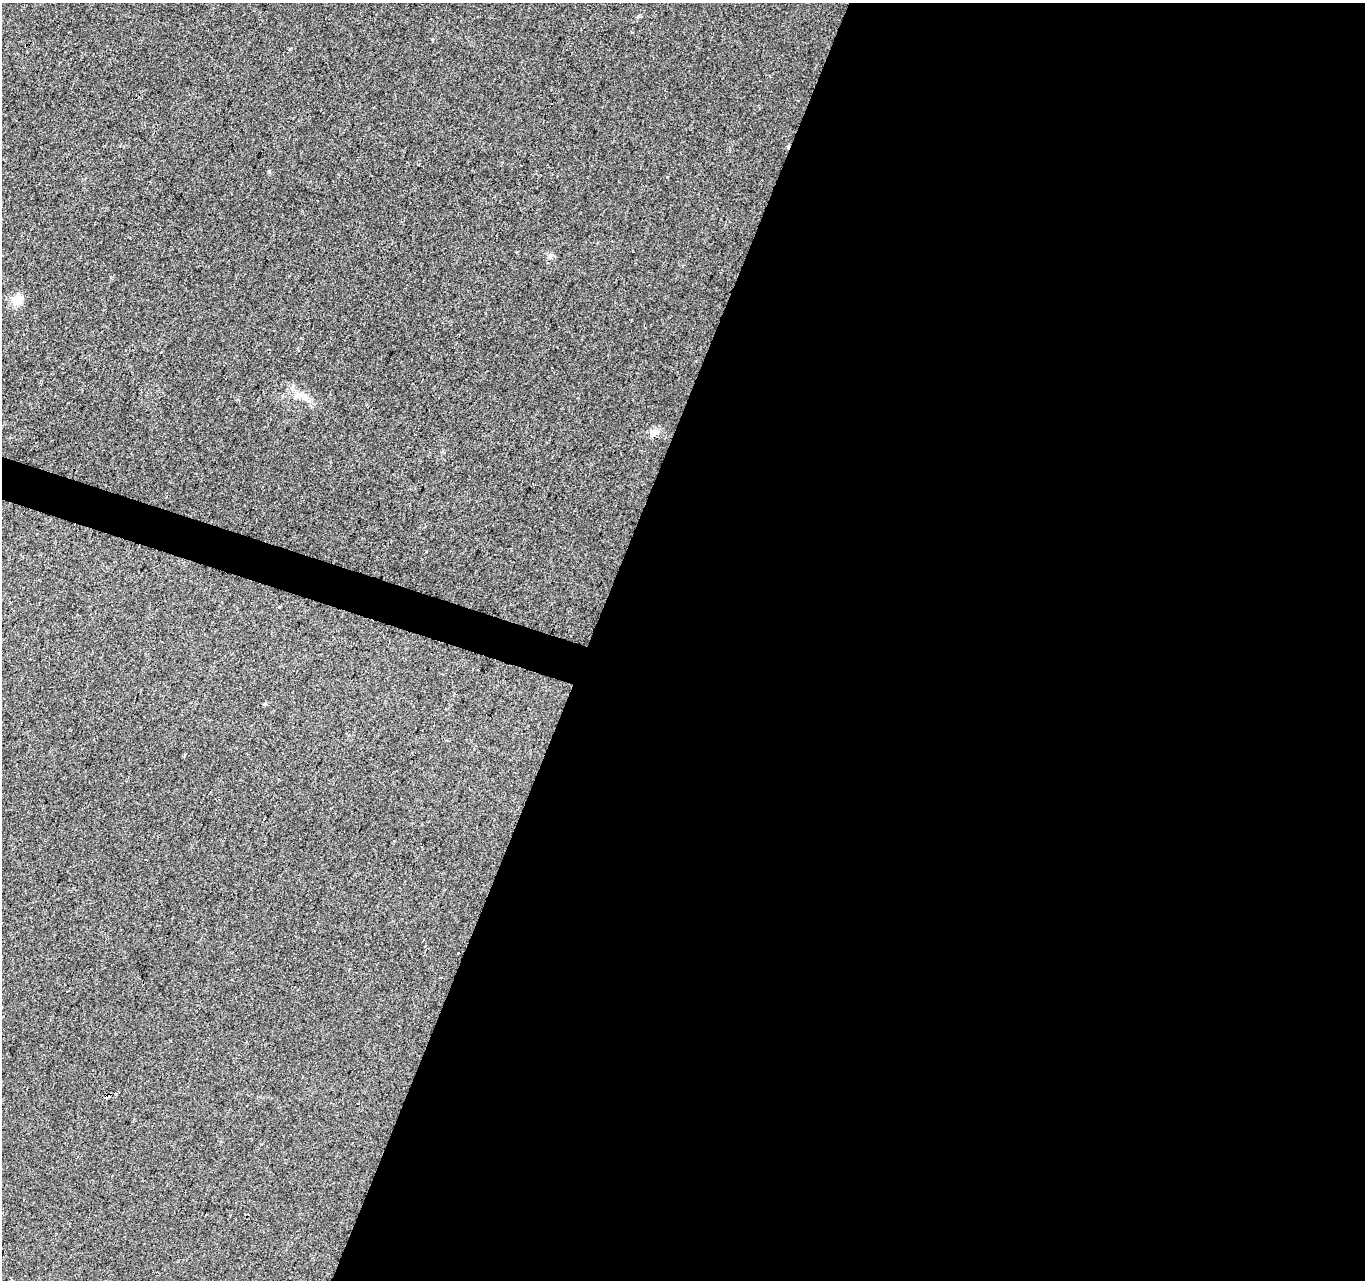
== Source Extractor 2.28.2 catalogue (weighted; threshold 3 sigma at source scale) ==
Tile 12 of 4 x 4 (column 4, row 3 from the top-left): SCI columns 4096-5458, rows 1556-2833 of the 5458 x 5603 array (HDU 1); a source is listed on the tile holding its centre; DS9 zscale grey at full resolution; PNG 1367 x 1282 px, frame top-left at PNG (2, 3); no overlay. Shown black and unused: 58% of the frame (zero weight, under 2 of 3 exposures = <1% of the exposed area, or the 3 px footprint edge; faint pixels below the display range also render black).
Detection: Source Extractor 2.28.2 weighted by HDU 2 'WHT'; one run over the whole footprint, this tile lists its part. Background 0.032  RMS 0.0057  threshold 0.0256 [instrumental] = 3 sigma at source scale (4.5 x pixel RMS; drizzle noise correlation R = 1.50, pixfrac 1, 0.0396/0.0396 arcsec/px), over >= 5 px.
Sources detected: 6; all 6 listed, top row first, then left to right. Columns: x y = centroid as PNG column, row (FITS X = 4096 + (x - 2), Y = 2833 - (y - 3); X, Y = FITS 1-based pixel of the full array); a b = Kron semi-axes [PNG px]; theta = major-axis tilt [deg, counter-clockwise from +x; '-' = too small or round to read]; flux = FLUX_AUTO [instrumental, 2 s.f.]
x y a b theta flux
17 299 16 13 26 6.5
303 395 18 8 -20 5.4
653 433 12 11 - 4.1
279 607 3 3 - 2.5
457 953 3 3 - 1.5
106 1097 4 3 - 13
Overlapping masked pixels (flux is a lower limit): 1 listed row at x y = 106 1097